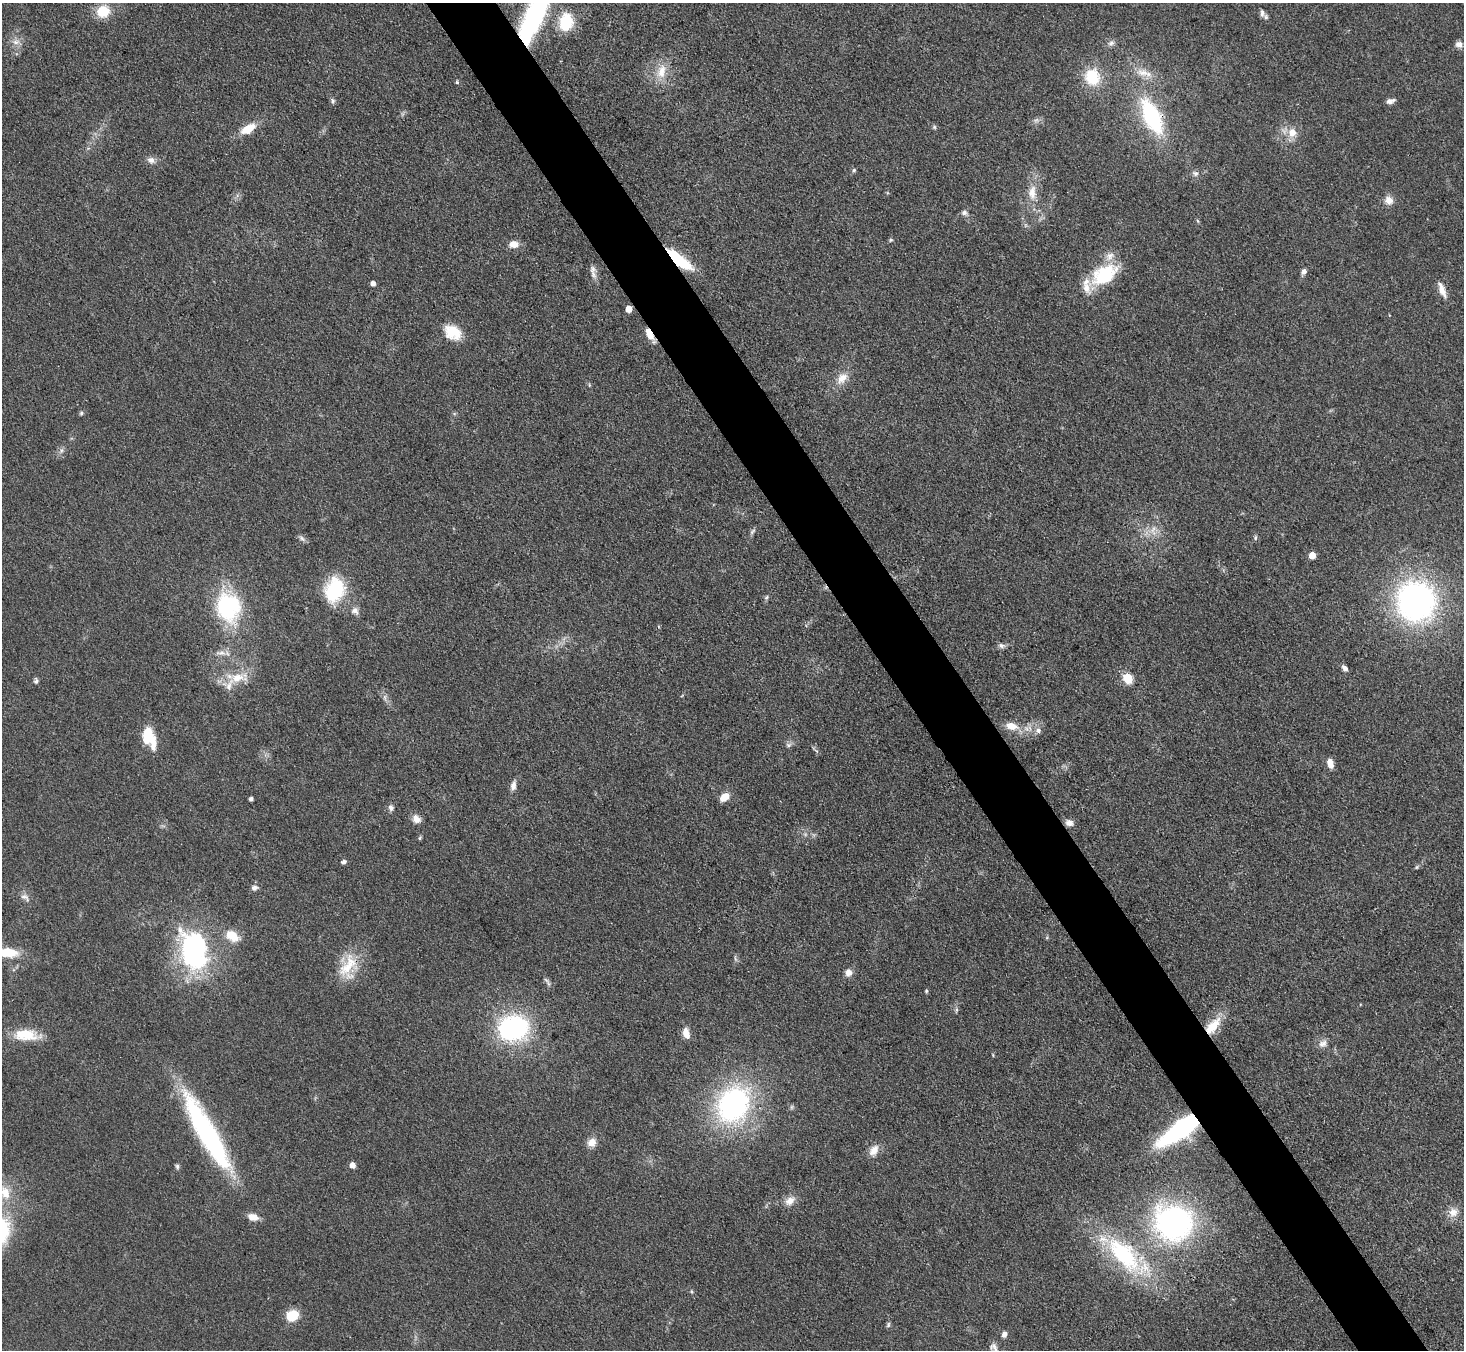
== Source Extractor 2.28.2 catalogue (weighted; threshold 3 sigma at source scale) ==
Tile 6 of 4 x 4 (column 2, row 2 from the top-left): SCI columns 1464-2925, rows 2993-4340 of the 5852 x 5845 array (HDU 1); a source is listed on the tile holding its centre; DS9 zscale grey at full resolution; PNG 1466 x 1352 px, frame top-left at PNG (2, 3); no overlay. Shown black and unused: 5% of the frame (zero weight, under 3 of 4 exposures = <1% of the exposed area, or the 3 px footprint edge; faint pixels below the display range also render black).
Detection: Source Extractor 2.28.2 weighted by HDU 2 'WHT'; one run over the whole footprint, this tile lists its part. Background 0.0759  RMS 0.0066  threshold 0.0299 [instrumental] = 3 sigma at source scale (4.5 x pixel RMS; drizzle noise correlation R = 1.50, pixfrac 1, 0.05/0.05 arcsec/px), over >= 5 px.
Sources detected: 108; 1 too faint to see at this stretch — not listed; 4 inside a brighter listed object's ellipse — not listed separately; the other 103 listed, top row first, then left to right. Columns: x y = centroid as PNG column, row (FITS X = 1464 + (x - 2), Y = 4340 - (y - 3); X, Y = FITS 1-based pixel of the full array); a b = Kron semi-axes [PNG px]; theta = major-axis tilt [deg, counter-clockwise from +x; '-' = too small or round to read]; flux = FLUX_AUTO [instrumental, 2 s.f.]
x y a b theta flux
103 11 13 12 - 17
536 11 77 18 66 120
1262 13 11 7 -81 2.7
566 22 16 12 81 29
16 42 10 7 2 3.6
1111 43 9 7 36 2.5
1459 44 8 7 - 3.6
662 71 22 11 77 11
1143 73 20 10 -9 8.8
1092 77 18 16 -79 24
457 82 4 4 - 1
333 101 7 6 - 1.5
1390 101 10 6 14 2.7
1152 117 27 12 -65 88
934 127 6 5 - 1.1
248 129 16 9 30 13
1292 132 13 12 - 8.4
151 160 11 8 -18 3.4
854 170 5 5 - 1
1195 173 8 7 - 2.3
1032 193 19 10 87 9.6
1389 200 11 10 - 5.5
964 213 7 6 - 2.2
1198 221 6 4 -70 0.8
891 240 5 4 - 0.92
514 244 10 8 8 6.5
678 259 26 8 -38 50
593 269 11 8 89 3.4
1304 271 7 6 - 2.5
1104 274 33 19 33 41
373 283 5 4 - 3.3
1442 290 22 7 -68 5.9
629 309 5 5 - 8.2
453 332 22 15 -30 16
649 334 18 6 -60 7.4
842 378 18 12 46 8.4
81 413 6 5 - 1.2
61 450 8 5 71 2
1153 530 17 8 86 6.2
752 531 10 4 45 1.6
302 538 9 5 -28 2
1255 538 7 5 88 1.2
1312 555 5 5 - 9.5
334 590 28 21 72 40
766 597 7 4 47 1.2
1416 601 33 31 -70 220
228 607 35 28 -76 65
355 611 11 10 - 3.8
1002 646 10 6 -16 2.2
221 653 14 5 1 3.4
1345 668 8 5 -47 2.7
237 678 31 13 9 16
1128 678 10 9 - 11
36 681 8 5 83 1.5
385 697 8 4 -90 1.7
1012 726 18 10 -13 9.2
1038 731 8 7 - 2.8
147 735 18 11 85 17
788 745 7 6 - 1.7
816 751 9 3 -44 1.2
1330 763 10 6 -75 5.7
513 785 12 7 81 3.7
724 797 10 7 39 8.8
251 799 4 4 - 1.9
391 808 8 7 - 2.3
416 819 11 9 -45 4.9
1069 823 10 7 -13 3.9
420 838 6 4 88 0.89
344 862 7 5 22 1.6
1417 867 6 4 88 0.82
254 888 7 6 - 2.7
25 897 13 7 -31 3.1
232 936 18 11 -31 12
195 951 41 27 -81 130
7 952 22 9 -5 19
735 958 11 3 -80 1.2
348 965 41 16 58 22
848 973 9 8 - 4.2
546 980 10 5 -45 1.8
926 991 5 4 - 0.84
956 1010 6 4 72 1.1
1213 1026 26 12 50 16
513 1028 25 21 11 110
686 1033 13 8 -74 6.1
26 1035 33 13 -5 17
1323 1044 13 9 31 4.1
733 1105 37 29 62 140
1181 1129 32 11 35 140
207 1133 86 17 -60 140
592 1142 11 9 47 6.2
874 1150 14 10 56 6.5
352 1165 5 5 - 5.2
177 1166 7 5 -88 1.5
5 1192 19 13 -70 12
790 1201 15 10 38 5.8
1453 1212 12 12 - 6.3
253 1217 13 8 -14 6.2
1173 1223 30 27 -19 190
1124 1255 61 27 -48 78
292 1315 13 11 29 15
888 1325 8 5 72 1.3
1004 1334 7 5 74 2.9
994 1348 16 9 -64 4
Overlapping masked pixels (flux is a lower limit): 7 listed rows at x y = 536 11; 1152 117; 678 259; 629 309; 649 334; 1213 1026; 1181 1129
Isophote crosses this tile's border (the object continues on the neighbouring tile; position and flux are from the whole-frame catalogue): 3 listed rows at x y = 536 11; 7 952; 994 1348